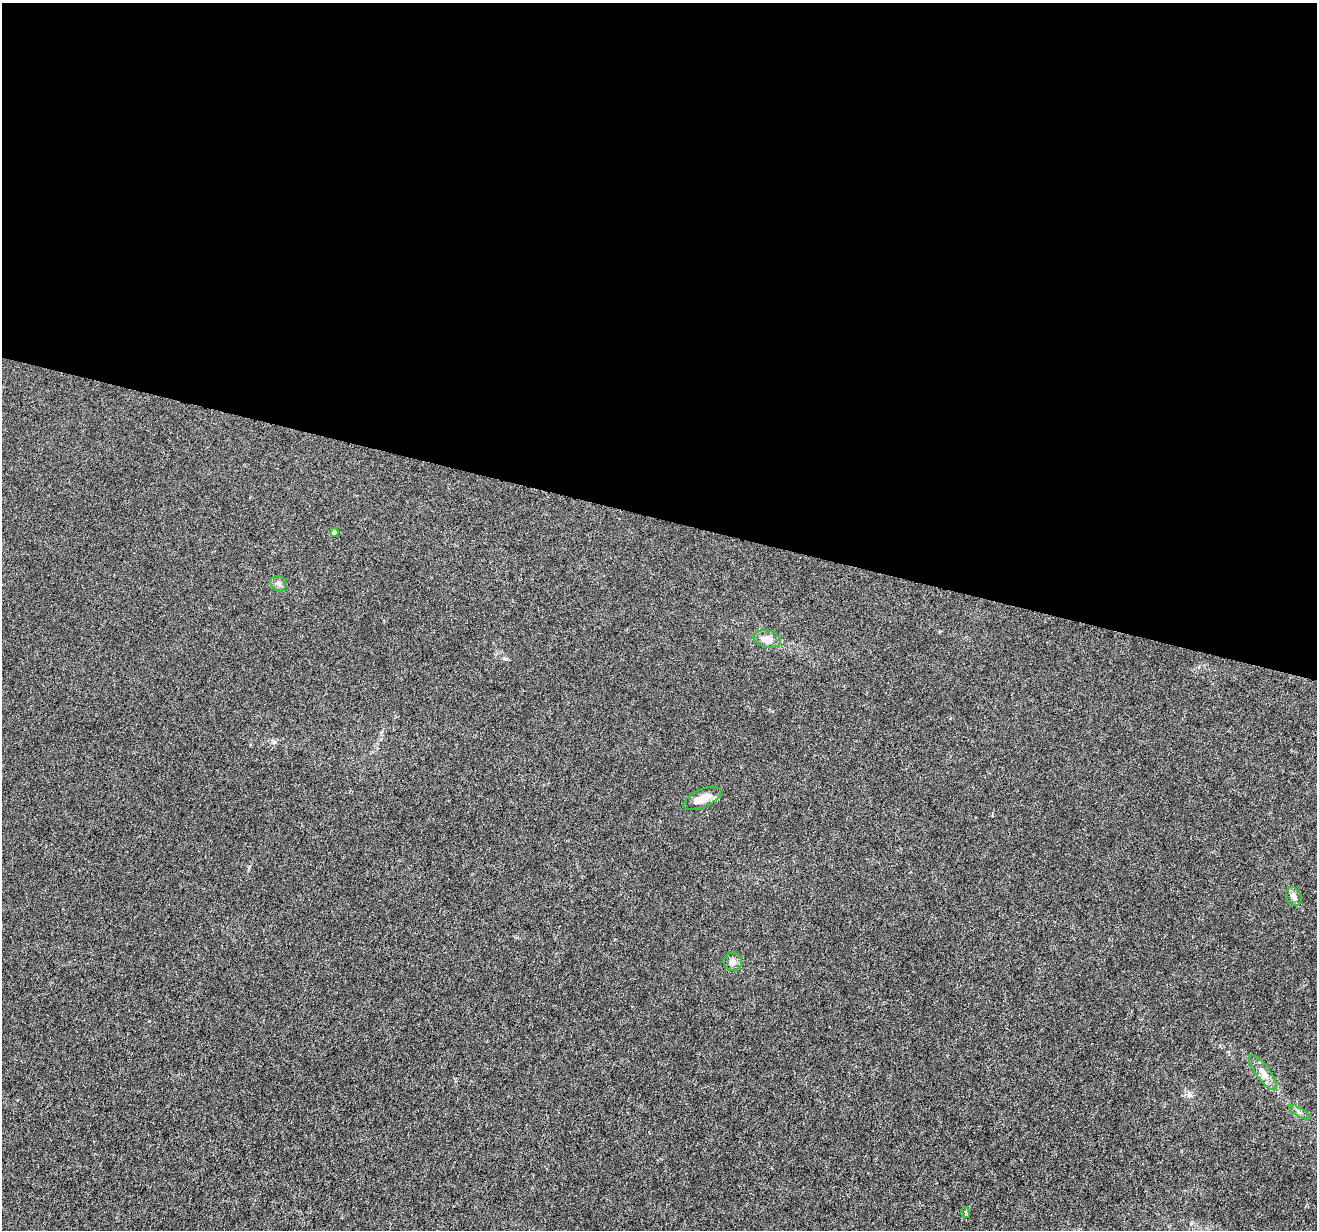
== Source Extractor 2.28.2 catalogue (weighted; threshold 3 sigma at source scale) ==
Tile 3 of 4 x 4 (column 3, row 1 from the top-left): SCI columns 2641-3955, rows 3969-5196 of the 5271 x 5418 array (HDU 1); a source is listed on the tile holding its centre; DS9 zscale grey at full resolution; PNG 1319 x 1232 px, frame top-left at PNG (2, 3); each listed source drawn as its Kron ellipse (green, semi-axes under 4 px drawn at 4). Shown black and unused: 42% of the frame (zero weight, under 4 of 8 exposures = <1% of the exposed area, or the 3 px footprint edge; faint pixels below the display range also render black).
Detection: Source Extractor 2.28.2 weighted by HDU 2 'WHT'; one run over the whole footprint, this tile lists its part. Background -1.52e-05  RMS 7.5e-04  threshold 0.00307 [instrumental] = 3 sigma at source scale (4.09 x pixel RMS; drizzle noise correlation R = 1.36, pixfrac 0.8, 0.0396/0.0396 arcsec/px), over >= 5 px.
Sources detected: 9; all 9 listed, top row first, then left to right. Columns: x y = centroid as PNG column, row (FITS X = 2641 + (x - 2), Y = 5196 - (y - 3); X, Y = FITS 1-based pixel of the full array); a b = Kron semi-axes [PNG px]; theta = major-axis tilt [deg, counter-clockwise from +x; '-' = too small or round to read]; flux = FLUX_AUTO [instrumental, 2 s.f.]
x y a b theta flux
334 532 4 4 - 0.22
279 584 8 7 - 0.21
767 639 14 8 -12 0.68
702 798 20 9 24 0.98
1294 897 10 7 -66 0.3
733 962 9 9 - 0.31
1263 1072 21 7 -54 0.53
1299 1112 11 3 -31 0.13
966 1213 5 3 - 0.079